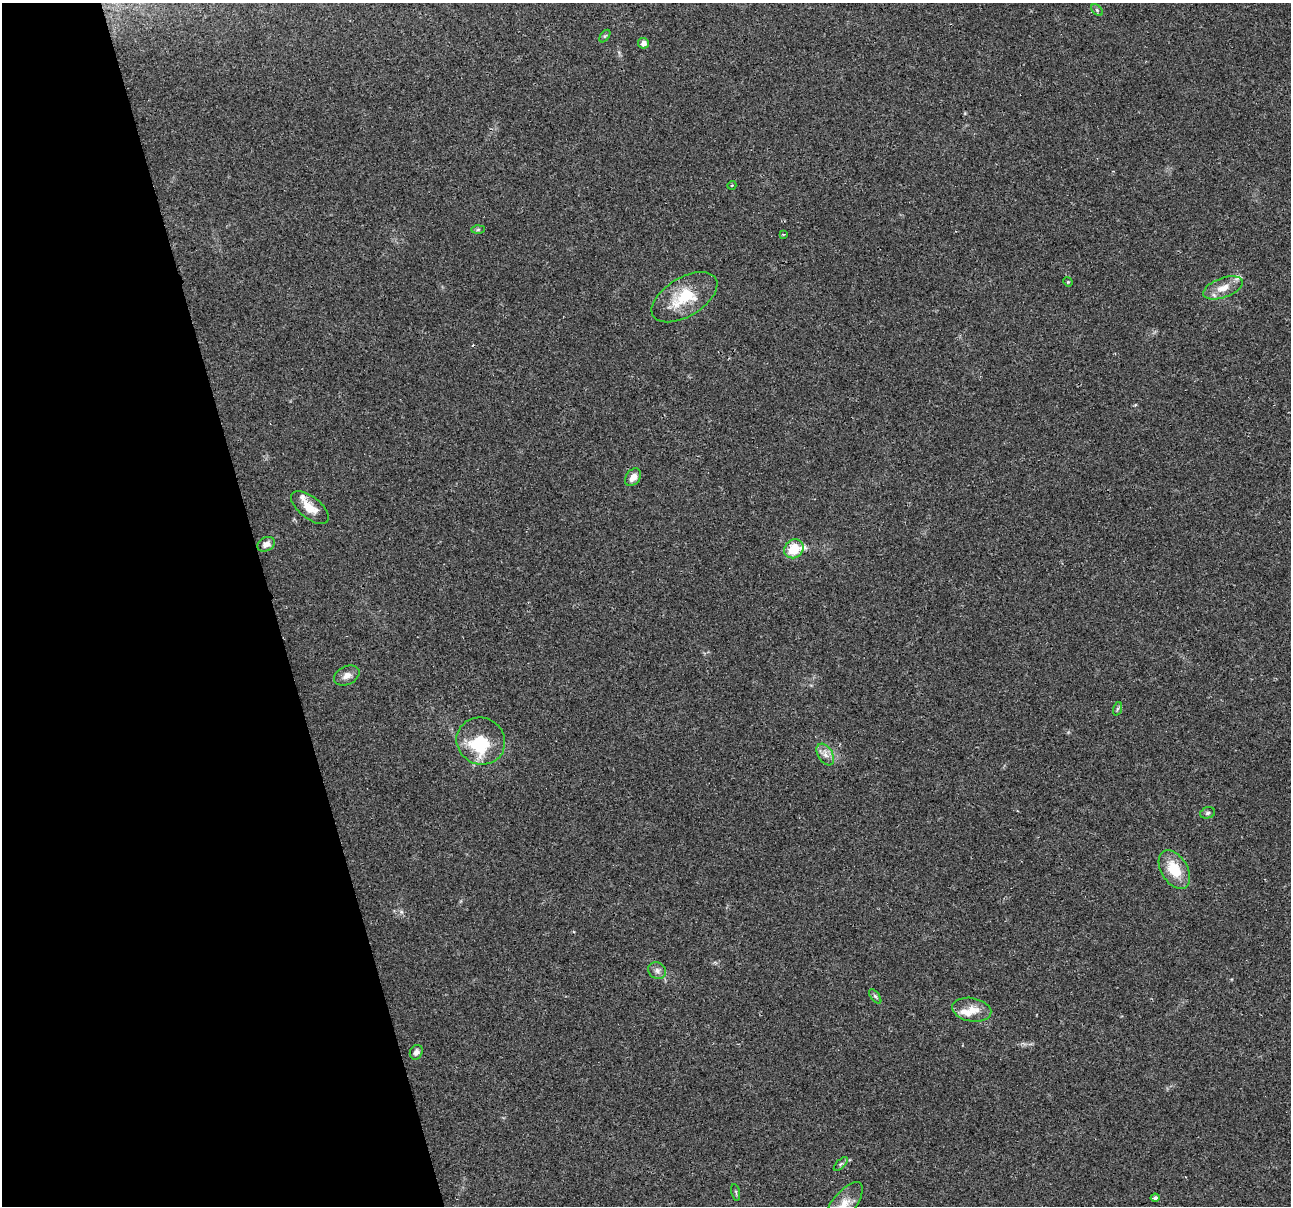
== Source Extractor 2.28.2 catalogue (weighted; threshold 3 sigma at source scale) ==
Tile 5 of 4 x 4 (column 1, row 2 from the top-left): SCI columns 1-1289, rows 2500-3703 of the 5155 x 4952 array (HDU 1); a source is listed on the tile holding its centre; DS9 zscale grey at full resolution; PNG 1293 x 1208 px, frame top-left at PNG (2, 3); each listed source drawn as its Kron ellipse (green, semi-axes under 4 px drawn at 4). Shown black and unused: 21% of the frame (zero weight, under 2 of 3 exposures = <1% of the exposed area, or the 3 px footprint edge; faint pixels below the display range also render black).
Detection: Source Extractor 2.28.2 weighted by HDU 2 'WHT'; one run over the whole footprint, this tile lists its part. Background 0.0234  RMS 0.0043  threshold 0.0193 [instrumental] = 3 sigma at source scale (4.5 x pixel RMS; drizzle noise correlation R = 1.50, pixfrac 1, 0.0396/0.0396 arcsec/px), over >= 5 px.
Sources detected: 32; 1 inside a brighter object's white glare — neither listed nor drawn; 4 inside a brighter listed object's ellipse — not listed separately; the other 27 listed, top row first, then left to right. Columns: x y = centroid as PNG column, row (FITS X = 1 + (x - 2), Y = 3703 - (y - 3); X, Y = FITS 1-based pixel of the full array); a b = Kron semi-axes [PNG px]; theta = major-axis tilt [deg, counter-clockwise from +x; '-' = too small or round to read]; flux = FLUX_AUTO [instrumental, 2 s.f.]
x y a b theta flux
1097 10 7 4 -46 0.71
605 36 7 4 52 0.59
643 43 5 5 - 2.3
732 185 4 3 - 0.43
478 230 7 4 2 0.63
783 234 3 2 - 0.59
1068 282 5 4 - 0.42
1223 288 21 9 20 5.5
684 297 37 19 31 17
633 477 10 7 52 3.1
310 508 22 11 -39 6.1
266 544 9 6 29 2.8
794 549 10 9 - 11
347 675 13 9 26 2.9
1117 709 7 4 71 0.68
481 741 24 23 - 19
825 754 12 7 -57 2.6
1207 813 7 5 17 0.92
1174 870 21 13 -58 12
657 971 9 8 - 1.9
875 996 8 4 -54 0.93
972 1010 19 11 -10 5.9
416 1052 7 6 - 1.9
841 1164 9 3 45 0.82
736 1192 8 3 -77 0.66
1155 1198 4 3 - 0.99
843 1205 27 12 52 6.4
Isophote crosses this tile's border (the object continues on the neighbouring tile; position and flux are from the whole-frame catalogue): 1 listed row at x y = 843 1205